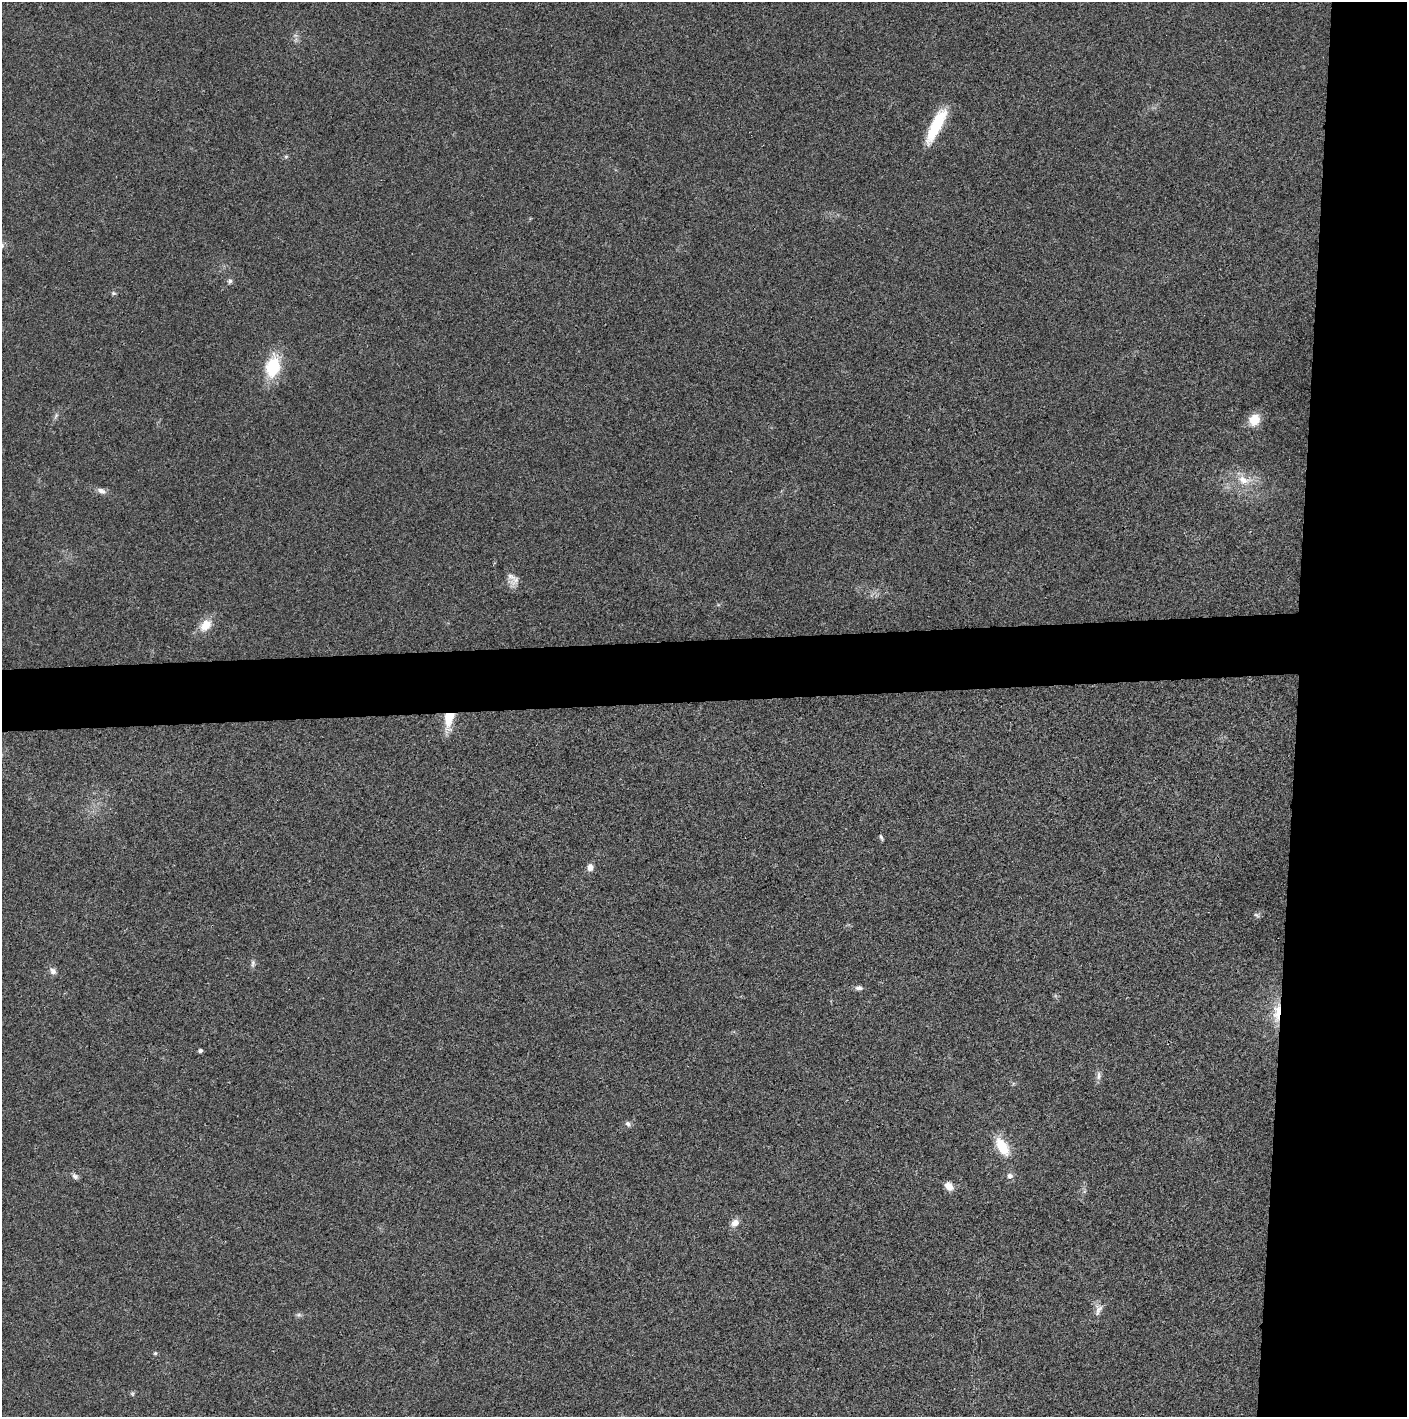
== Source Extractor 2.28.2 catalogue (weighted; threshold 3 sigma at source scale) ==
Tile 6 of 3 x 3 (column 3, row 2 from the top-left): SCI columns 2816-4220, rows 1415-2829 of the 4221 x 4243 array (HDU 1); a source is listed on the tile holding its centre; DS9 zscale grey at full resolution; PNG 1409 x 1419 px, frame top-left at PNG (2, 2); no overlay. Shown black and unused: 12% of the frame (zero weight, under 3 of 4 exposures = <1% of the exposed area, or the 3 px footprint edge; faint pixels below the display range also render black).
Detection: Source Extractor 2.28.2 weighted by HDU 2 'WHT'; one run over the whole footprint, this tile lists its part. Background 0.019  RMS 0.005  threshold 0.0224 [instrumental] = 3 sigma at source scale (4.5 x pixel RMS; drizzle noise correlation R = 1.50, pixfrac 1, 0.05/0.05 arcsec/px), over >= 5 px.
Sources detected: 31; all 31 listed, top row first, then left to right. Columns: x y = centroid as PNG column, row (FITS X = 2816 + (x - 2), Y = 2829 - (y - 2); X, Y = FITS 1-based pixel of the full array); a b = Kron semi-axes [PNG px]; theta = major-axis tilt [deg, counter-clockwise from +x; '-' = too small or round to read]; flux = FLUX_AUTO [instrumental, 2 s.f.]
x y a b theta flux
936 126 44 12 63 22
286 156 6 4 1 0.72
230 281 6 5 - 1.5
113 293 7 5 -1 0.91
273 366 22 14 76 25
56 416 10 4 68 1.3
1254 420 12 10 60 9.7
1244 480 24 12 -11 9.8
101 491 13 7 -23 2.5
511 576 20 12 -87 4.4
205 625 19 13 46 7.4
449 719 24 10 82 12
881 837 7 3 -66 0.85
590 867 8 7 - 3.1
1257 915 9 5 -37 1
253 963 12 5 86 1.5
53 971 10 7 -47 2.2
859 988 9 6 2 1.7
1277 1013 30 10 85 10
200 1051 4 4 - 1.4
1099 1076 12 6 85 2.1
628 1124 8 6 -49 1.4
1002 1146 24 12 -58 13
75 1176 9 6 -44 1.5
1010 1176 7 7 - 2
949 1186 10 8 -46 4.5
735 1223 11 9 44 3.3
1098 1310 19 10 71 3.5
299 1315 8 5 18 1.1
155 1353 5 4 - 0.66
132 1394 7 5 -69 0.82
Overlapping masked pixels (flux is a lower limit): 2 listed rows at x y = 449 719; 1277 1013